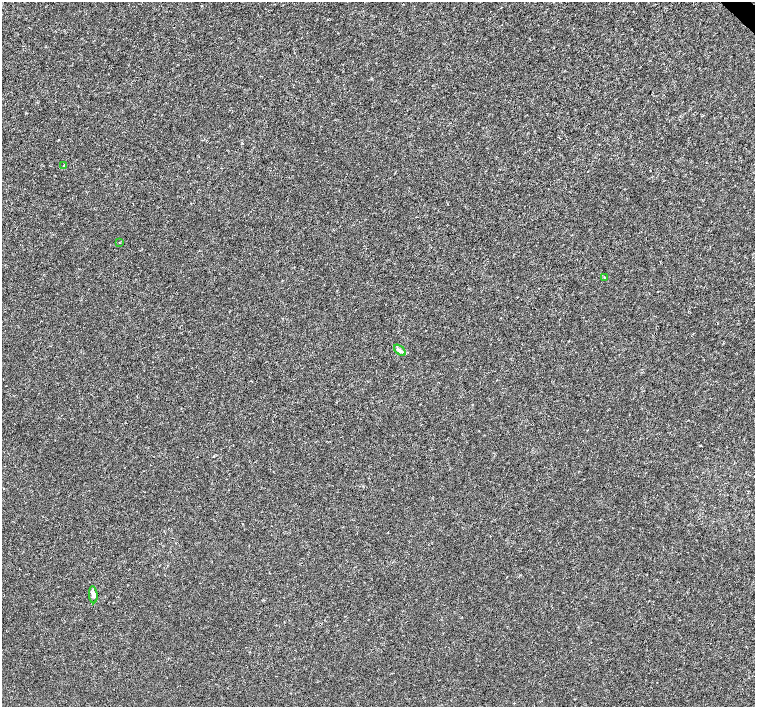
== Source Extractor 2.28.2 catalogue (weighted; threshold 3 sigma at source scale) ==
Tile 10 of 4 x 4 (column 2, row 3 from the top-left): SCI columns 1511-3015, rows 1632-3040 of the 6026 x 6016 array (HDU 1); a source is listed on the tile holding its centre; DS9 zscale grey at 2 x 2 block average (1 PNG px = mean of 2 x 2 image px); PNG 757 x 709 px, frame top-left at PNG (2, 2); each listed source drawn as its Kron ellipse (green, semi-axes under 4 px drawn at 4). Shown black and unused: <1% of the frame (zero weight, under 3 of 4 exposures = <1% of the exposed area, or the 3 px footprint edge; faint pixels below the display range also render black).
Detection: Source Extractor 2.28.2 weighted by HDU 2 'WHT'; one run over the whole footprint, this tile lists its part. Background -4.64e-05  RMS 0.0017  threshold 0.00754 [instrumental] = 3 sigma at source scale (4.5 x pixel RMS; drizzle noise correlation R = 1.50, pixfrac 1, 0.0396/0.0396 arcsec/px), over >= 5 px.
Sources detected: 6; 1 cosmic-ray / hot-pixel residue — neither listed nor drawn; the other 5 listed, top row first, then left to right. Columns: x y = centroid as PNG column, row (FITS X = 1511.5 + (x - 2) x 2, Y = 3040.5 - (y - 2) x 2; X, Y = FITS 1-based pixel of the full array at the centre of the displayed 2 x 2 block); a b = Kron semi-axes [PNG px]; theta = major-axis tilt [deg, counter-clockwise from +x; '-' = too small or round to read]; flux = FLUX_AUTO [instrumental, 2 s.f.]
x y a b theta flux
64 165 2 2 - 0.32
119 243 2 2 - 0.29
604 277 3 2 - 0.24
400 350 7 4 -41 1.3
93 595 8 4 -85 1.4